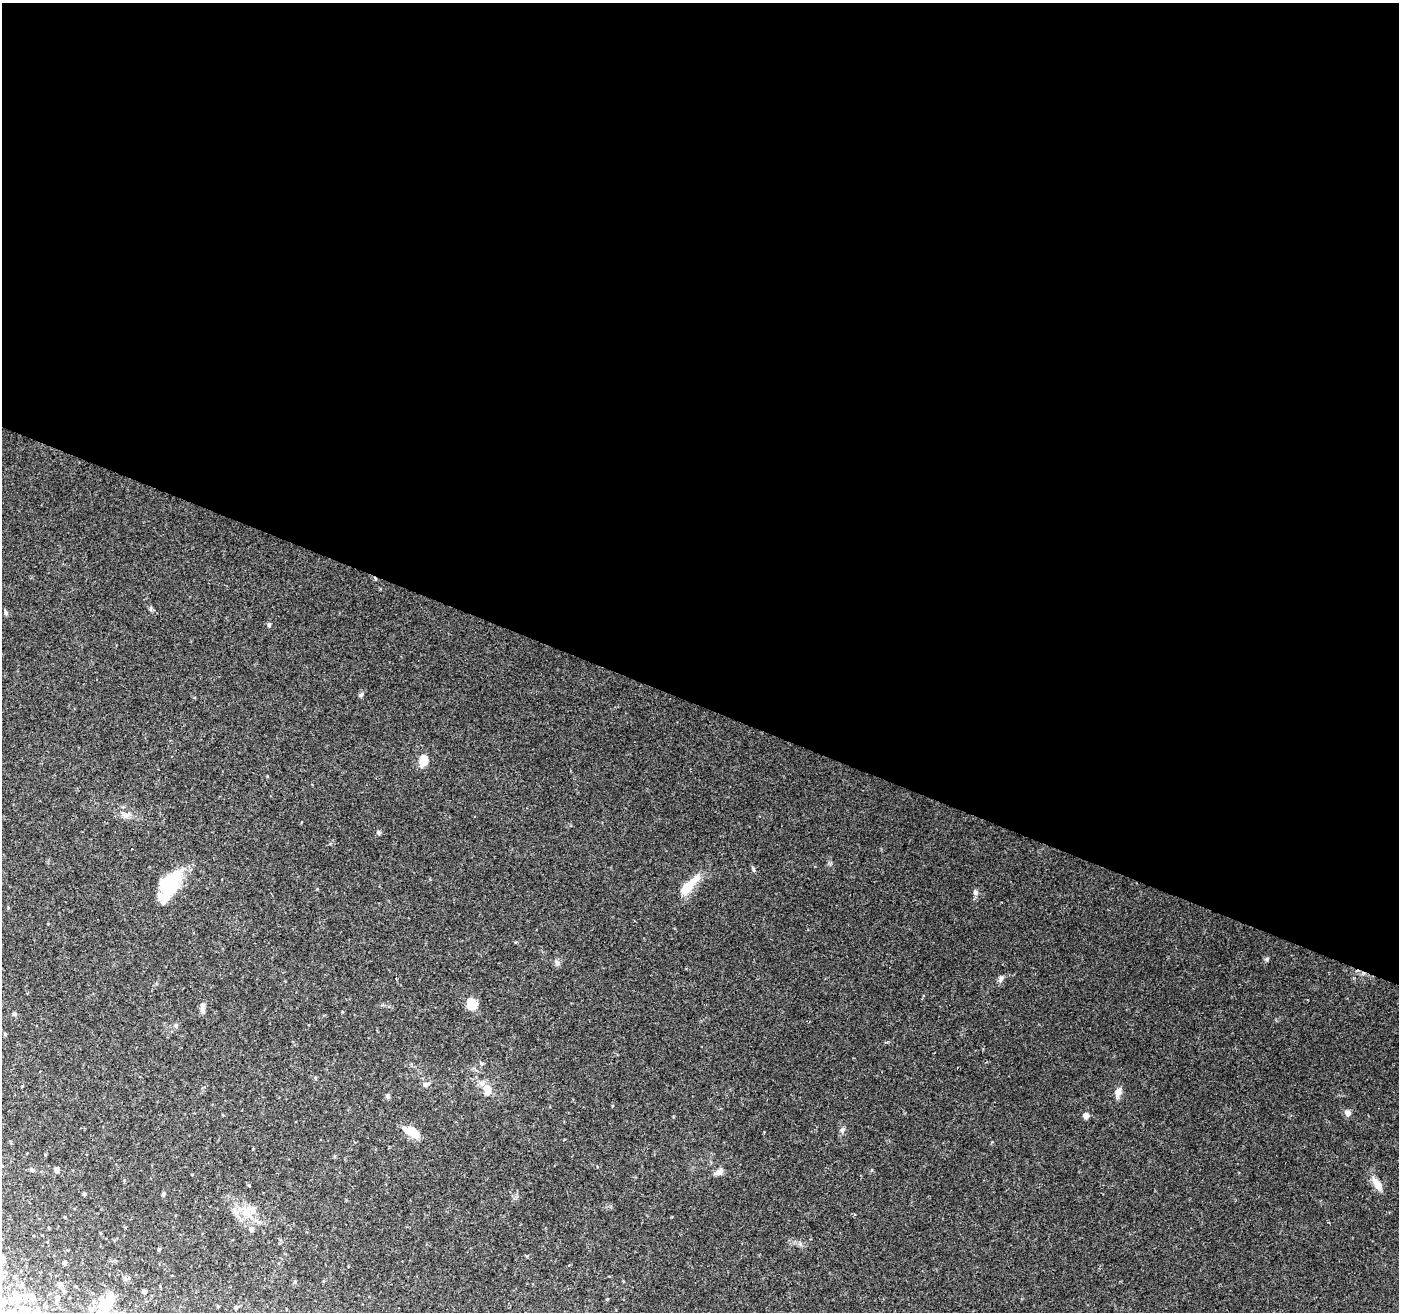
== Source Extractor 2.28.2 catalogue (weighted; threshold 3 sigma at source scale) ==
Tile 3 of 4 x 4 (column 3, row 1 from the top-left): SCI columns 2803-4199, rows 4206-5515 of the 5597 x 5723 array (HDU 1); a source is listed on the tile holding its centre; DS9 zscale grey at full resolution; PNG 1401 x 1314 px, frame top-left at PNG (2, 3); no overlay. Shown black and unused: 54% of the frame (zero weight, under 2 of 3 exposures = <1% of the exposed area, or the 3 px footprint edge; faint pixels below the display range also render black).
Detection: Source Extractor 2.28.2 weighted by HDU 2 'WHT'; one run over the whole footprint, this tile lists its part. Background 0.0581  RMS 0.0065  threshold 0.0295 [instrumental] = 3 sigma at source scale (4.5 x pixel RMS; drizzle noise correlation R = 1.50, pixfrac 1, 0.0396/0.0396 arcsec/px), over >= 5 px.
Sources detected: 53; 2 inside a brighter object's white glare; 1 cosmic-ray / hot-pixel residue — not listed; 3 inside a brighter listed object's ellipse — not listed separately; the other 47 listed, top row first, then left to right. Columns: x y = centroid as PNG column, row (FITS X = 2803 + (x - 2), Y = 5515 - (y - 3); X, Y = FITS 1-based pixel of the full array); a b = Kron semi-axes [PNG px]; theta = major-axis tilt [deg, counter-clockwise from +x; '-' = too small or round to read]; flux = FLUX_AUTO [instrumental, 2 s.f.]
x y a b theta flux
5 612 8 4 -81 1
269 625 5 4 - 1.2
361 695 6 4 43 1
423 761 12 7 79 10
127 815 13 6 23 3
378 832 6 5 - 1.3
753 869 6 4 -71 0.87
171 885 38 16 59 29
689 886 34 10 46 14
975 892 7 7 - 1.7
1267 959 6 4 72 0.96
557 963 7 5 -45 1.5
1001 978 10 6 62 1.9
472 1004 8 8 - 15
203 1010 13 6 -86 2.5
14 1014 5 5 - 0.96
176 1025 6 6 - 1.6
5 1034 5 4 - 0.79
315 1078 5 4 - 0.78
426 1084 8 6 11 2.2
487 1090 12 8 -72 7.5
1118 1092 10 8 74 4.2
388 1096 6 5 - 1.1
1348 1113 9 8 - 2.4
1086 1116 7 7 - 2.3
412 1132 18 9 -30 11
32 1170 6 5 - 1.4
57 1170 4 4 - 4.2
719 1172 11 7 24 2.9
1377 1184 19 8 -57 6.5
249 1185 5 3 - 0.6
84 1194 5 4 - 0.83
163 1194 5 4 - 1
247 1211 19 15 81 12
251 1229 6 6 - 1.9
159 1249 4 4 - 0.87
64 1262 5 4 - 1.4
60 1284 6 6 - 2.6
144 1291 4 3 - 1.6
32 1298 8 7 - 2.5
57 1298 7 6 - 2.3
12 1299 15 10 11 7.8
105 1304 18 16 -34 13
218 1306 4 3 - 0.62
236 1307 5 4 - 1
25 1309 11 9 -31 8.4
13 1311 8 7 - 3.2
Isophote crosses this tile's border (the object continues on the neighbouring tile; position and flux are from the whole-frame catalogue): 2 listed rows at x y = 25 1309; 13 1311
Unlisted compact peaks at least as high as the median listed source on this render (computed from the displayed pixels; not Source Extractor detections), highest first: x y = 842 1130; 800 1244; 607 1299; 317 889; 151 607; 830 864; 267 776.